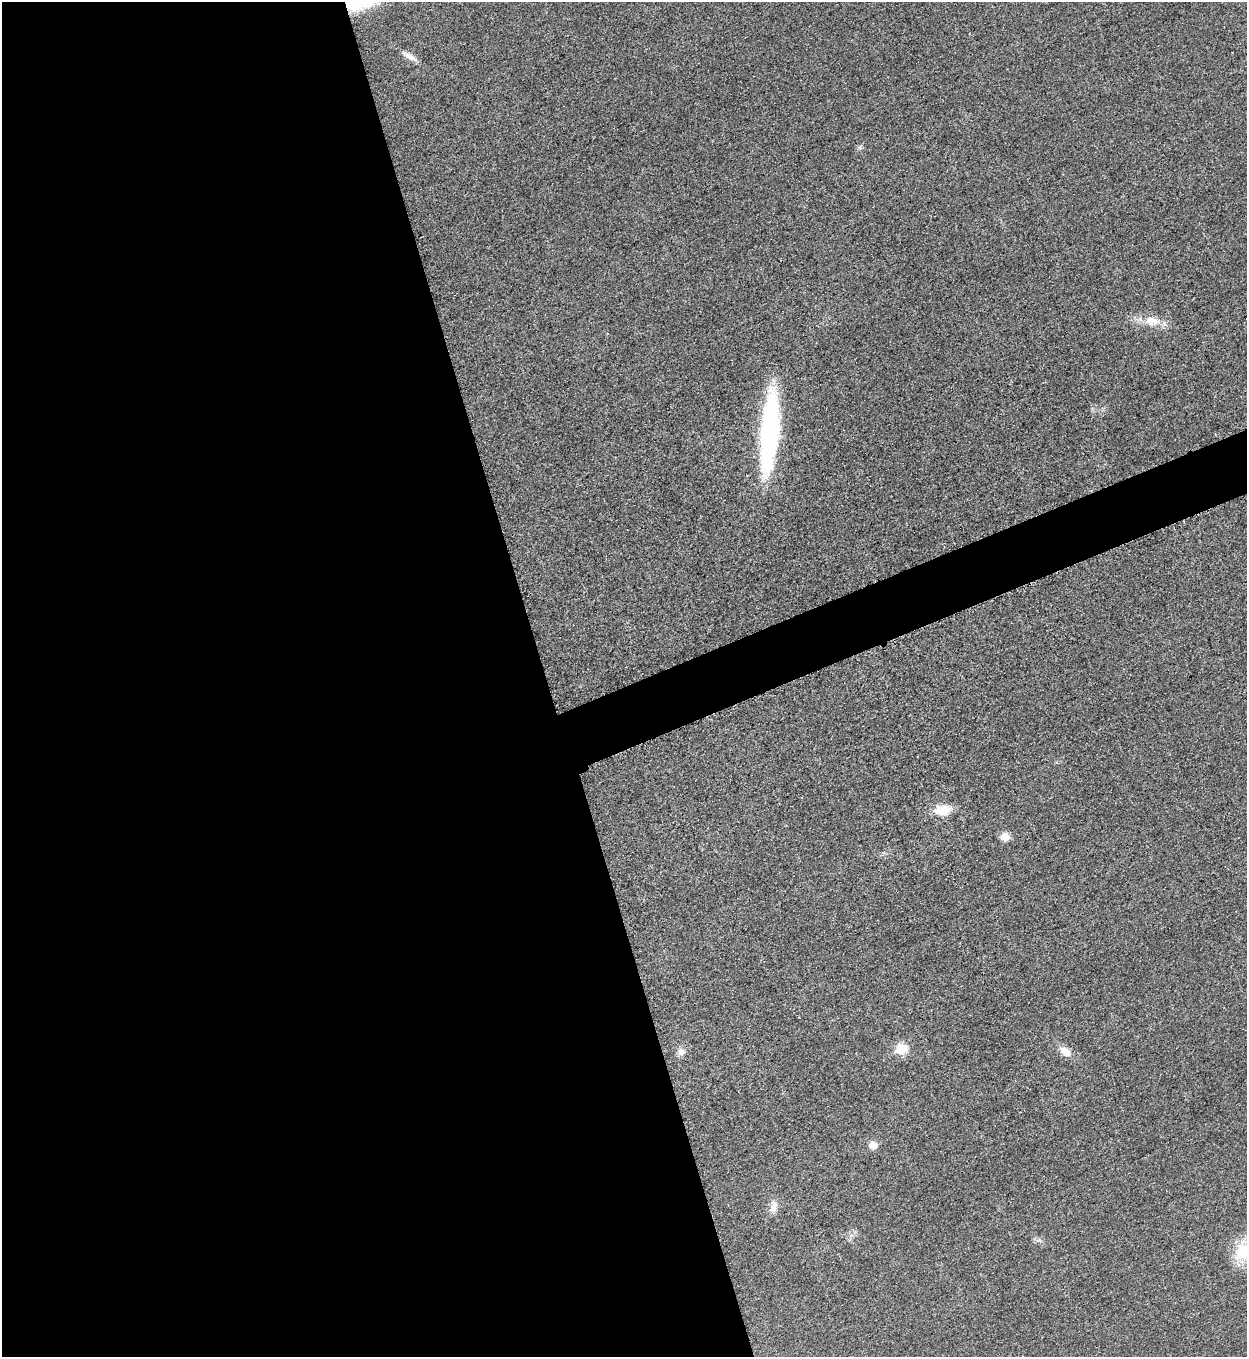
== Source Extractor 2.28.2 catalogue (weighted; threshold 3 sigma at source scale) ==
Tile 9 of 4 x 4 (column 1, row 3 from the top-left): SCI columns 288-1532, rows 1365-2719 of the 5428 x 5441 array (HDU 1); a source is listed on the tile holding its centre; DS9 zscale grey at full resolution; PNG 1249 x 1359 px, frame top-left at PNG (2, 2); no overlay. Shown black and unused: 46% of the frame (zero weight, under 3 of 5 exposures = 1% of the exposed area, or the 3 px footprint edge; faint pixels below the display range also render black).
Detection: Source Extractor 2.28.2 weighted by HDU 2 'WHT'; one run over the whole footprint, this tile lists its part. Background 0.0229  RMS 0.0048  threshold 0.0216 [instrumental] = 3 sigma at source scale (4.5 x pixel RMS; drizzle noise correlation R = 1.50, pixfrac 1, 0.05/0.05 arcsec/px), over >= 5 px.
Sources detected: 11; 1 inside a brighter listed object's ellipse — not listed separately; the other 10 listed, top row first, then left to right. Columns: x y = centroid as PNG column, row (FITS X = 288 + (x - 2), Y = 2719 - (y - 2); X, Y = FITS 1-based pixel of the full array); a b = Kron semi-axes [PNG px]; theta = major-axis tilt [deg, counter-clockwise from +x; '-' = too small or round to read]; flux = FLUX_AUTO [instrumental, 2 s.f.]
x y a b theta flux
410 57 21 6 -28 3.5
1151 321 18 12 -7 7.3
769 432 76 16 85 94
942 810 18 11 7 10
1005 837 10 9 - 3.9
901 1049 6 6 - 24
681 1052 10 9 - 2.8
1065 1052 14 9 -41 5.1
873 1145 9 8 - 4.1
773 1207 16 9 75 3.8
Unlisted compact peaks at least as high as the median listed source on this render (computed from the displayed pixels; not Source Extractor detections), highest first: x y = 860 147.